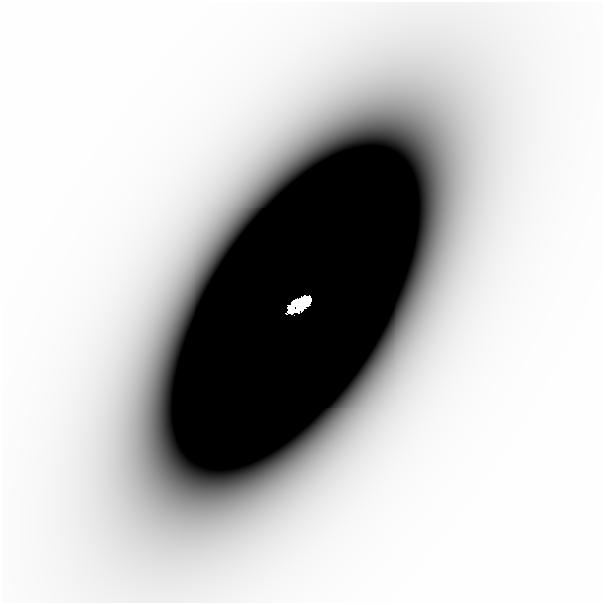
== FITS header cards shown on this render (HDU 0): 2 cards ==
NAXIS1  =                  601
NAXIS2  =                  601

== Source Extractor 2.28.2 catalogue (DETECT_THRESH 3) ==
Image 601 x 601 px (HDU 0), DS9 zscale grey, 1 PNG px = 1 image px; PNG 605 x 605 px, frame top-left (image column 1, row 601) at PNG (2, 2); no overlay
Background -3.07e-08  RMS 1.5e-08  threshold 4.39e-08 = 3 sigma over >= 5 px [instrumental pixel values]
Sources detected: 3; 1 with non-positive FLUX_AUTO (blend fragments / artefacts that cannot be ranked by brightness) is not listed; the other 2 listed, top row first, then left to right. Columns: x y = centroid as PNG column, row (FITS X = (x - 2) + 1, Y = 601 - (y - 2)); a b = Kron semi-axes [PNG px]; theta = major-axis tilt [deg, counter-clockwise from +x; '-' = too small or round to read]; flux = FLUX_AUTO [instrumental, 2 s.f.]
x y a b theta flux
438 269 35 22 67 7.8e-05
300 304 20 8 33 9.6e+00
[1 non-positive-flux detection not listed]